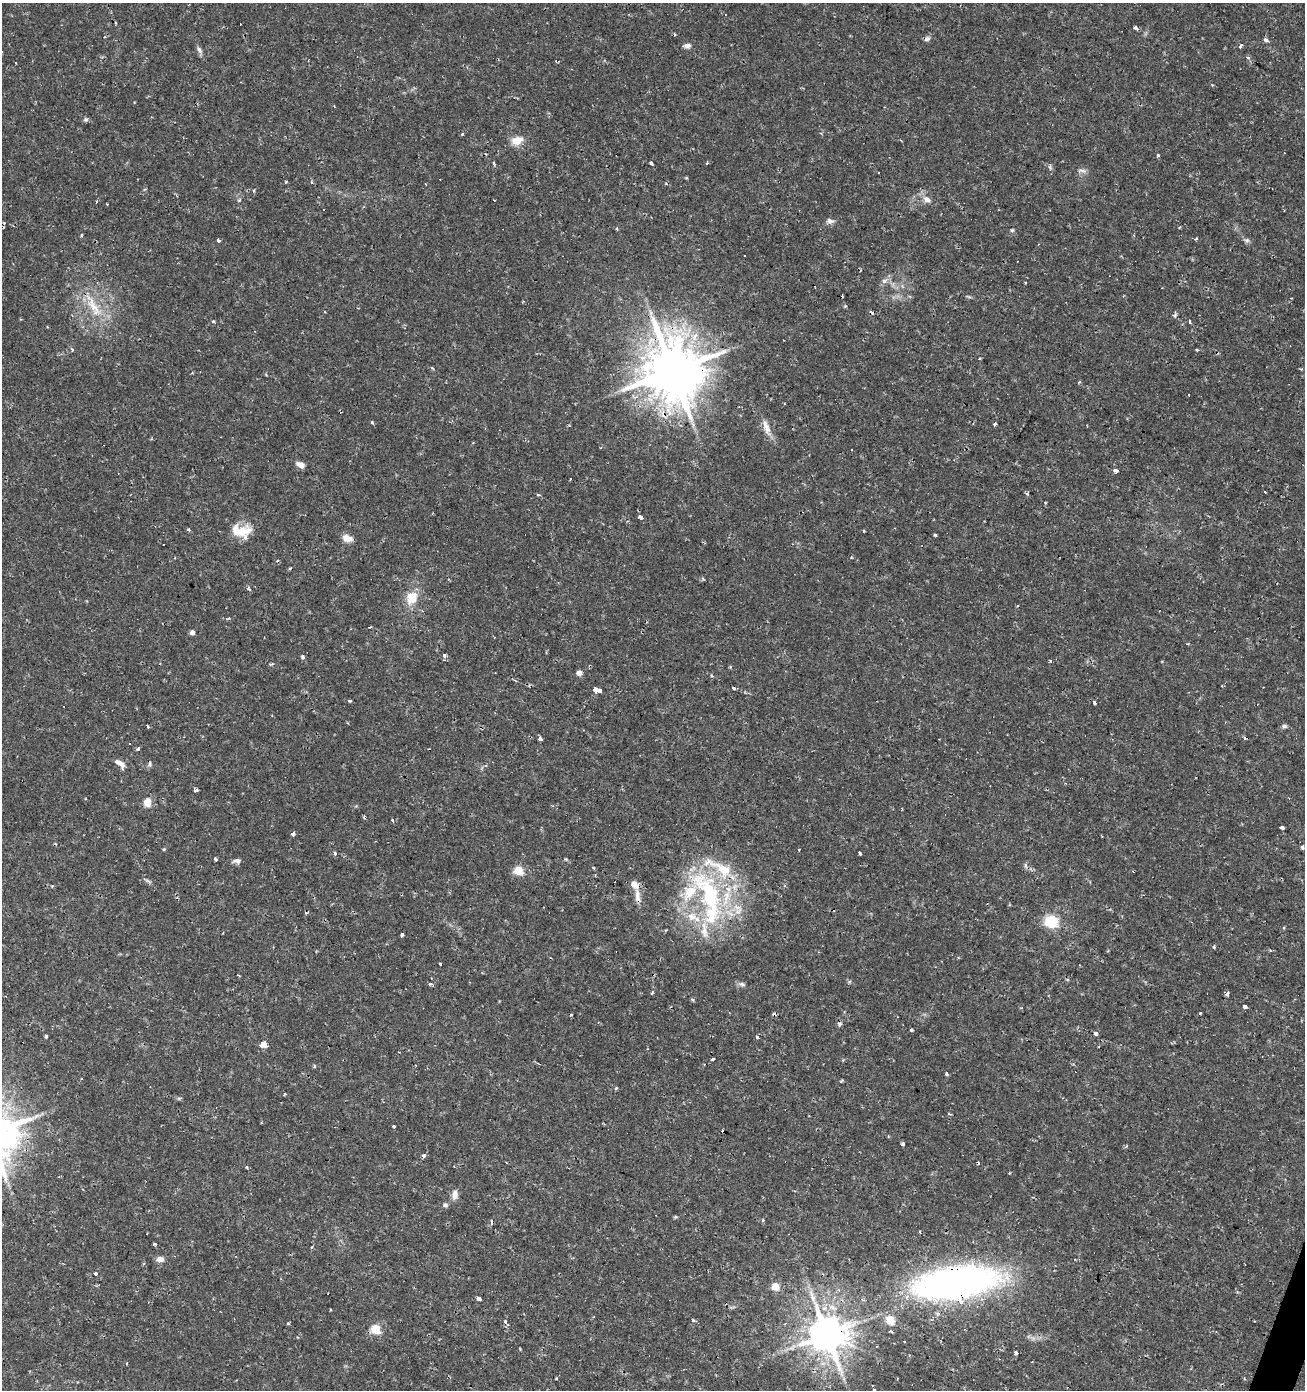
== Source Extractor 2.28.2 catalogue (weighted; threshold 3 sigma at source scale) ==
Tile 6 of 4 x 4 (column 2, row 2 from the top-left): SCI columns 1575-2877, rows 2777-4164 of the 5688 x 5556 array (HDU 1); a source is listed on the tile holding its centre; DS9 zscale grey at full resolution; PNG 1307 x 1392 px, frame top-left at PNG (2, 3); no overlay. Shown black and unused: <1% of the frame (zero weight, under 2 of 3 exposures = <1% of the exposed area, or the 3 px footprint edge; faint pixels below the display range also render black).
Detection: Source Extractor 2.28.2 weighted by HDU 2 'WHT'; one run over the whole footprint, this tile lists its part. Background 0.0153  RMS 0.0019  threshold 0.00852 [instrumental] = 3 sigma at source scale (4.5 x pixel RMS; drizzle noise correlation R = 1.50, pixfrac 1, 0.0396/0.0396 arcsec/px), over >= 5 px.
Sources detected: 177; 26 cosmic-ray / hot-pixel residue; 1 long thin detection or spike segment (spike, bleed or trail) — not listed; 8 inside a brighter listed object's ellipse — not listed separately; the other 142 listed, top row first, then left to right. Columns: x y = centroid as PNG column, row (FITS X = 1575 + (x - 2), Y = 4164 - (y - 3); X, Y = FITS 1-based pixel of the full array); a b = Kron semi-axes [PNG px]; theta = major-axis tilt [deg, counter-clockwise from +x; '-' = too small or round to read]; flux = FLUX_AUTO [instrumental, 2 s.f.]
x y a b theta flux
1135 27 4 3 - 2.5
927 39 9 6 26 0.54
1266 40 7 5 -29 0.42
687 46 8 6 6 0.82
1240 46 5 3 - 0.27
199 50 10 6 -61 0.63
1248 58 5 4 - 0.31
16 63 3 3 - 0.91
86 119 6 6 - 0.37
462 134 3 3 - 0.77
517 140 14 9 21 2.4
1158 155 3 3 - 0.57
493 163 4 3 - 0.73
651 163 4 3 - 0.44
706 163 4 3 - 0.21
1050 167 7 5 -69 0.41
1082 171 13 5 -10 0.61
286 182 4 3 - 0.17
426 184 3 2 - 0.13
927 199 10 7 -25 1.1
239 200 5 4 - 0.22
494 200 3 2 - 0.18
96 202 4 2 - 0.2
830 221 10 6 -14 0.65
1012 230 5 4 - 0.24
81 235 4 3 - 0.18
1197 239 4 3 - 0.32
219 240 4 3 - 0.61
1247 240 8 5 -7 0.44
884 281 7 6 - 0.6
94 307 36 12 -60 5.5
1175 315 9 4 72 0.34
213 321 4 4 - 0.25
1190 321 4 3 - 0.29
72 350 4 3 - 0.4
1197 350 4 3 - 0.2
672 370 17 15 -53 1300
266 375 4 3 - 0.19
372 423 5 4 - 0.24
995 424 3 3 - 1.3
766 427 26 7 -71 1.9
151 439 4 2 - 0.19
301 465 9 6 -24 1.2
1116 471 4 3 - 3.7
1264 492 3 3 - 0.75
1027 494 5 4 - 0.3
538 495 4 3 - 0.76
640 517 4 4 - 1.7
188 529 4 3 - 0.38
238 531 24 16 -18 3.9
864 531 3 2 - 0.16
935 535 3 3 - 0.34
347 538 12 8 -16 1.6
290 568 3 3 - 0.24
703 579 5 3 - 0.25
249 589 5 3 - 0.3
412 598 16 13 59 3.3
192 632 4 4 - 0.99
444 655 4 4 - 0.54
303 657 5 4 - 0.45
1050 661 3 3 - 0.33
579 673 4 4 - 1.8
1222 686 3 2 - 0.19
596 690 5 3 - 150
350 701 4 3 - 0.31
1094 702 4 3 - 0.74
147 726 3 3 - 0.72
1284 726 7 5 -10 0.41
540 739 4 3 - 0.94
129 743 3 3 - 2
138 749 4 3 - 0.61
120 763 14 6 -37 1.3
150 764 8 4 82 0.33
196 790 4 3 - 1.1
147 802 5 5 - 5.7
365 817 4 4 - 0.38
1282 828 4 3 - 0.51
293 834 4 4 - 0.62
1302 847 4 3 - 0.53
164 849 5 4 - 0.19
799 850 3 2 - 0.21
335 853 7 4 -68 0.33
860 853 3 3 - 1.1
215 859 3 3 - 1.1
237 861 10 6 5 0.72
1025 865 7 4 -90 0.37
593 868 4 3 - 0.16
518 871 5 5 - 8.9
148 881 10 3 -29 0.36
634 884 9 7 -35 1.9
52 886 4 4 - 0.17
709 895 83 31 -63 29
637 896 21 7 -79 1.7
1051 922 6 6 - 23
665 930 4 4 - 0.19
402 934 4 3 - 0.61
1214 947 4 3 - 0.29
440 964 4 3 - 1.6
430 984 5 4 - 0.31
741 984 11 5 -13 0.58
1227 993 3 3 - 1.9
692 999 5 3 - 0.32
1245 1006 4 3 - 1.4
1200 1013 3 3 - 0.4
839 1024 6 5 - 0.39
911 1030 4 3 - 0.25
1096 1034 4 3 - 0.93
46 1036 3 3 - 0.53
757 1037 3 3 - 2.2
263 1044 4 3 - 100
712 1059 4 3 - 1.2
416 1065 3 3 - 0.19
946 1074 5 4 - 0.25
81 1078 3 3 - 0.7
616 1088 5 3 - 0.21
394 1126 4 3 - 0.21
903 1144 4 3 - 0.43
1126 1146 5 4 - 0.24
424 1155 3 3 - 1.2
247 1167 4 3 - 0.25
455 1194 11 7 89 1.2
445 1205 7 6 - 0.46
676 1217 5 3 - 0.24
763 1220 4 4 - 0.29
920 1232 3 2 - 0.17
154 1244 3 3 - 3.1
160 1259 10 6 6 0.92
96 1274 3 3 - 0.97
954 1283 73 27 8 93
775 1287 5 5 - 4.6
479 1299 4 3 - 3.5
330 1310 3 2 - 0.15
890 1320 5 5 - 7.6
505 1321 3 3 - 0.99
288 1324 4 3 - 0.23
376 1329 5 5 - 7.7
891 1331 3 3 - 1.3
826 1334 11 10 - 580
905 1342 3 3 - 0.59
1016 1353 4 3 - 0.57
557 1378 3 3 - 0.29
1244 1378 4 3 - 0.18
Overlapping masked pixels (flux is a lower limit): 7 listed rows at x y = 672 370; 365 817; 634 884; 709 895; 637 896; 954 1283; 826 1334